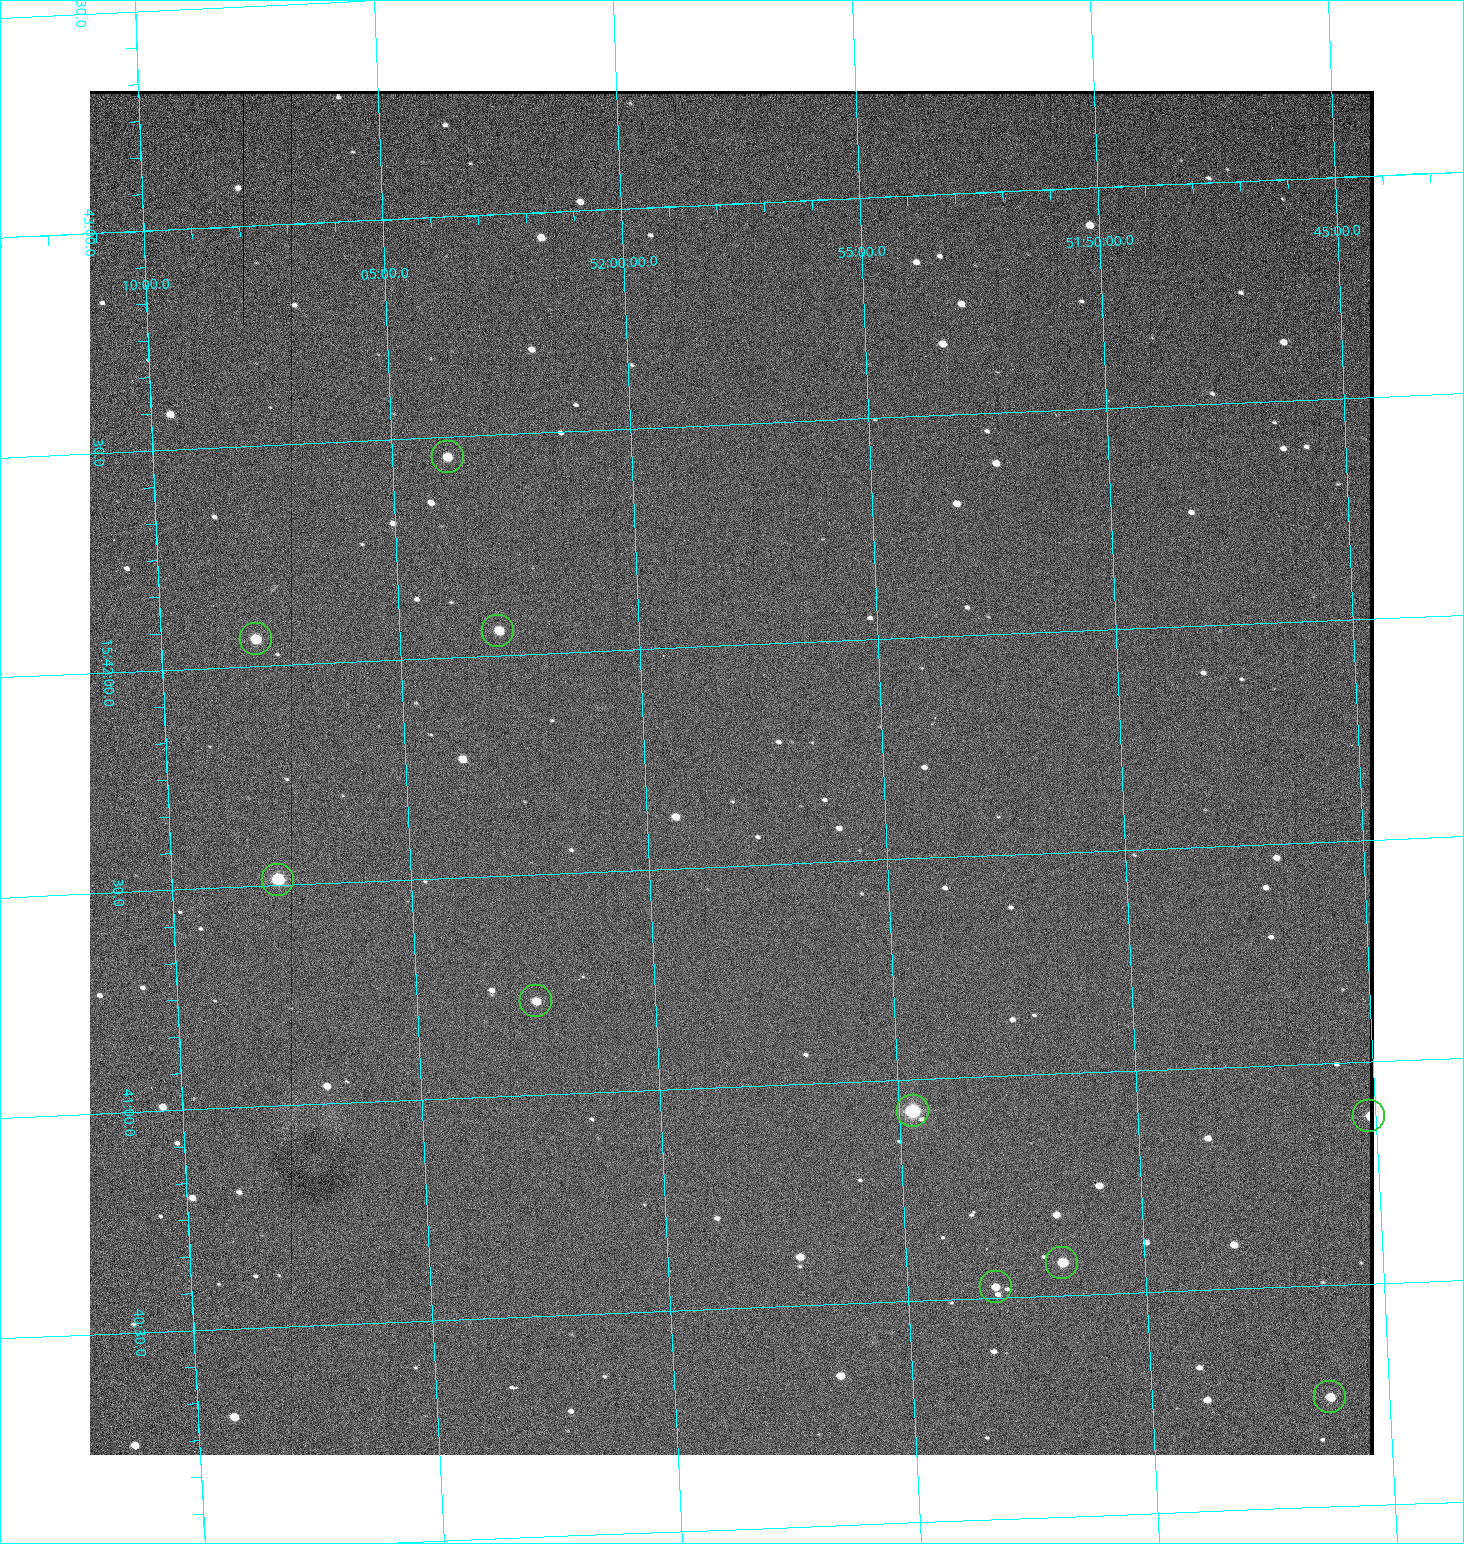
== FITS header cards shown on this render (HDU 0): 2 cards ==
NAXIS1  =                 1284 / length of data axis 1
NAXIS2  =                 1364 / length of data axis 2

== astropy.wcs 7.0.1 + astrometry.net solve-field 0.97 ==
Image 1284 x 1364 px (HDU 0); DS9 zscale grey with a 90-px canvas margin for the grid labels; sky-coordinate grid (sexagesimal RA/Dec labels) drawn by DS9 from the SOLVED WCS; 10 Tycho-2 reference stars matched to detected sources circled (green)
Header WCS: RA---TAN/DEC--TAN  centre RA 15:41:43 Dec +51:58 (235.43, +51.97 deg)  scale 1.26 arcsec/px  FOV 26.9' x 28.5'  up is +93 deg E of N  parity flipped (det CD > 0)
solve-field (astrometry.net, Tycho-2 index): VERIFIED the header's WCS against the Tycho-2 star catalogue (10 matches, 0 conflicts) and refined it, rather than solving blind
Solved WCS: RA---TAN-SIP/DEC--TAN-SIP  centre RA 15:41:43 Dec +51:58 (235.43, +51.97 deg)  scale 1.26 arcsec/px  FOV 26.9' x 28.6'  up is +93 deg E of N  parity flipped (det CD > 0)
The solver's refit moves the header's centre by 1.6 arcsec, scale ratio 1.002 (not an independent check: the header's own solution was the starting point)
Tycho-2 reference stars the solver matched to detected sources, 10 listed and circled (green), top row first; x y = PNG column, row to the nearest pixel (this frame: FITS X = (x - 90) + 1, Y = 1364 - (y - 91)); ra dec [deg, ICRS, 3 dp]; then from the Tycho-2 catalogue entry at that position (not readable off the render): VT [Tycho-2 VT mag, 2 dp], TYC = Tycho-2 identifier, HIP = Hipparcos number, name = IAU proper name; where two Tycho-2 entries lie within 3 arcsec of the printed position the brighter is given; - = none
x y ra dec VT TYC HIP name
448 457 235.614 +52.064 11.61 3489-1132-1 - -
498 631 235.514 +52.049 11.19 3489-1407-1 - -
256 639 235.515 +52.133 11.12 3489-1380-1 - -
278 880 235.378 +52.130 9.31 3489-1322-1 76850 -
536 1001 235.303 +52.042 11.52 3489-958-1 - -
913 1111 235.232 +51.912 9.59 3489-824-1 - -
1369 1116 235.219 +51.752 10.98 3489-1435-1 - -
1062 1263 235.143 +51.862 10.97 3489-1016-1 - -
996 1287 235.131 +51.886 12.29 3489-908-1 - -
1330 1397 235.062 +51.771 11.53 3489-1453-1 - -